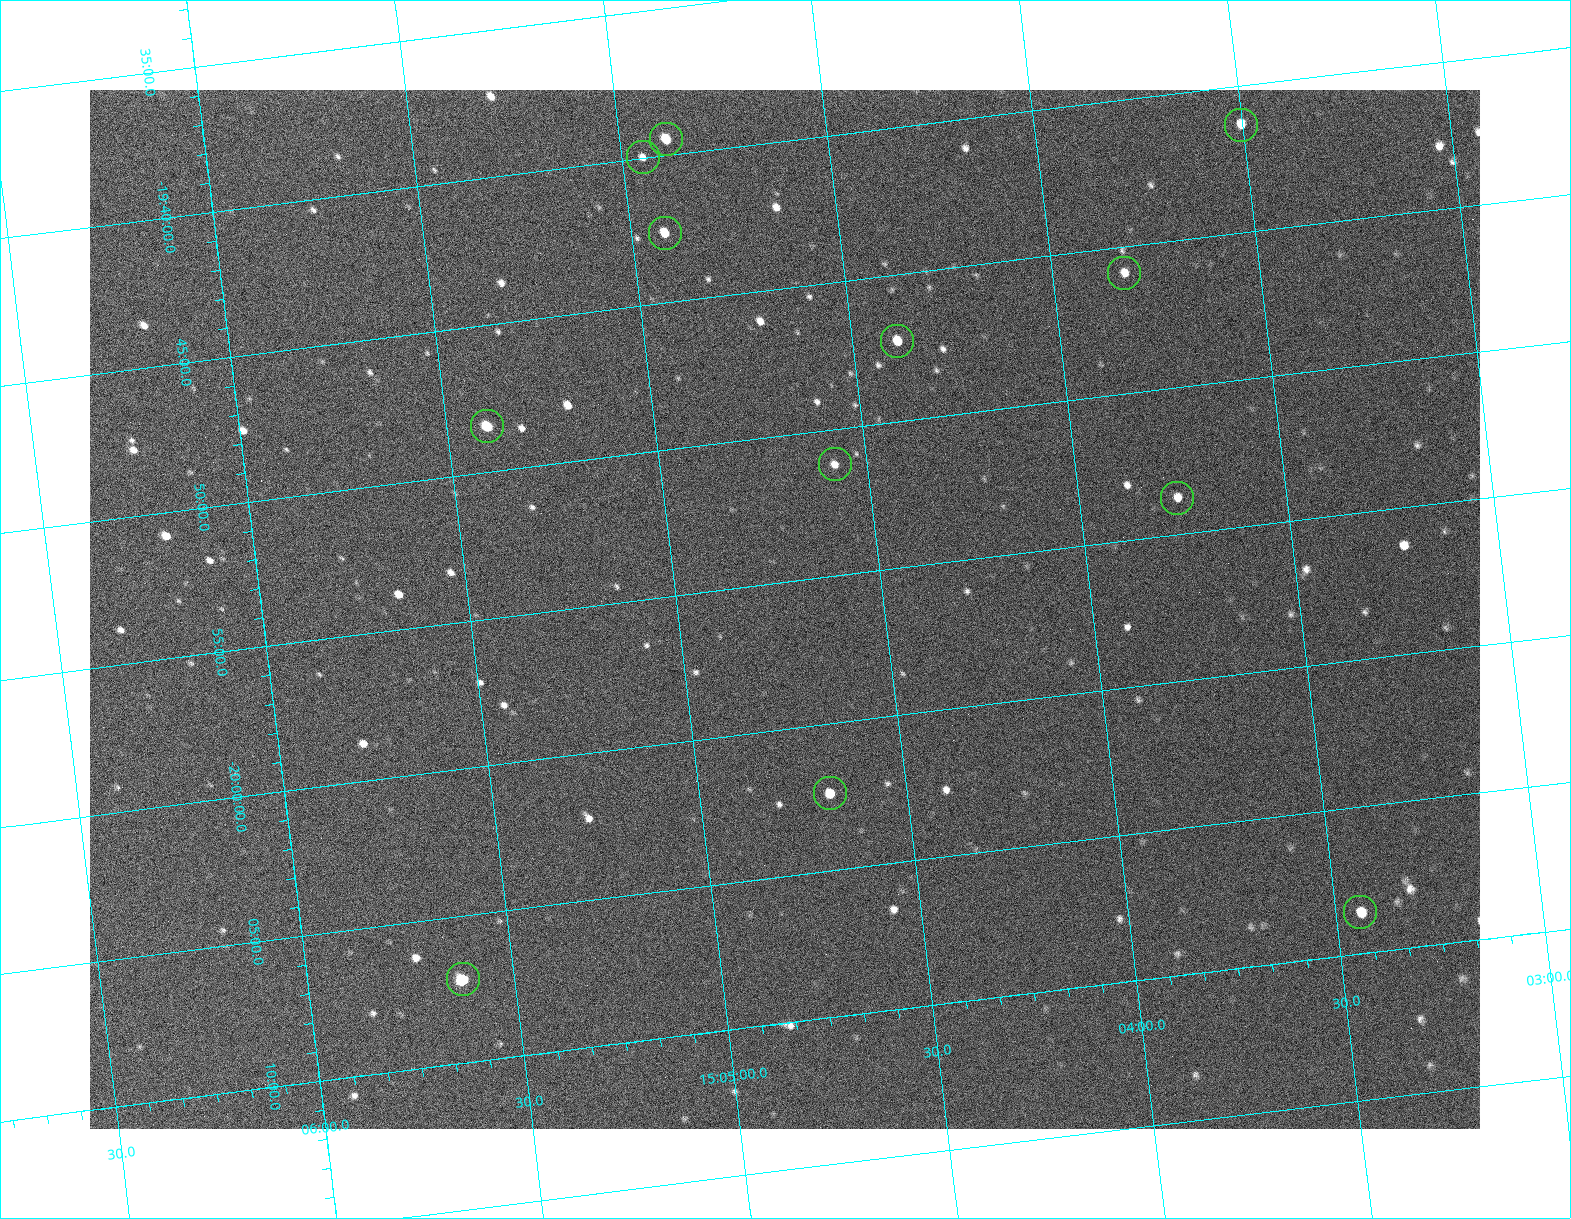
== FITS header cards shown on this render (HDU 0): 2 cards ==
NAXIS1  =                 1391
NAXIS2  =                 1039

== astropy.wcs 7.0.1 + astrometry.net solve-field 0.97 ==
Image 1391 x 1039 px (HDU 0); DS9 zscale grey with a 90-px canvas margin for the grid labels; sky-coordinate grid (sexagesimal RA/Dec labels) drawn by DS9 from the SOLVED WCS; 12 Tycho-2 reference stars matched to detected sources circled (green)
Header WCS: RA---TAN/DEC--TAN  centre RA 15:04:44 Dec -19:56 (226.18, -19.93 deg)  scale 2.05 arcsec/px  FOV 47.6' x 35.5'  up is +7 deg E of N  parity flipped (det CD > 0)
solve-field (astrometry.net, Tycho-2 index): SOLVED blind (the header's WCS was not the basis of the solution)
Solved WCS: RA---TAN-SIP/DEC--TAN-SIP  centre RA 15:04:44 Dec -19:56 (226.18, -19.93 deg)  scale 2.05 arcsec/px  FOV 47.6' x 35.6'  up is -7 deg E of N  parity normal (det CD < 0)
Header WCS and blind solve agree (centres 1.7 arcsec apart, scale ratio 1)
Tycho-2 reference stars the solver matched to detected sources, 12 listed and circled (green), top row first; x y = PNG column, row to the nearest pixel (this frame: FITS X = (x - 90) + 1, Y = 1039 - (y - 90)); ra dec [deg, ICRS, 3 dp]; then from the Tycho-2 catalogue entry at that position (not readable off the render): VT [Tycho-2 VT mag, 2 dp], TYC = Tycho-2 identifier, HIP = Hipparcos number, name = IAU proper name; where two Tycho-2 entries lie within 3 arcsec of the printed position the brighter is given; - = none
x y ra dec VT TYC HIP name
1241 125 225.876 -19.689 13.06 6176-1079-1 - -
666 139 226.222 -19.658 10.94 6177-245-1 - -
643 157 226.238 -19.666 12.37 6177-286-1 - -
665 233 226.230 -19.710 11.26 6177-168-1 - -
1124 273 225.956 -19.765 12.03 6176-1299-1 - -
897 341 226.098 -19.788 11.07 6177-483-1 - -
487 426 226.351 -19.808 10.61 6177-501-1 - -
835 464 226.144 -19.853 11.92 6177-379-1 - -
1177 498 225.941 -19.896 11.74 6176-1235-1 - -
830 793 226.171 -20.039 11.10 6177-419-1 - -
1360 912 225.860 -20.143 11.67 6176-947-1 - -
463 979 226.406 -20.119 10.24 6177-634-1 - -